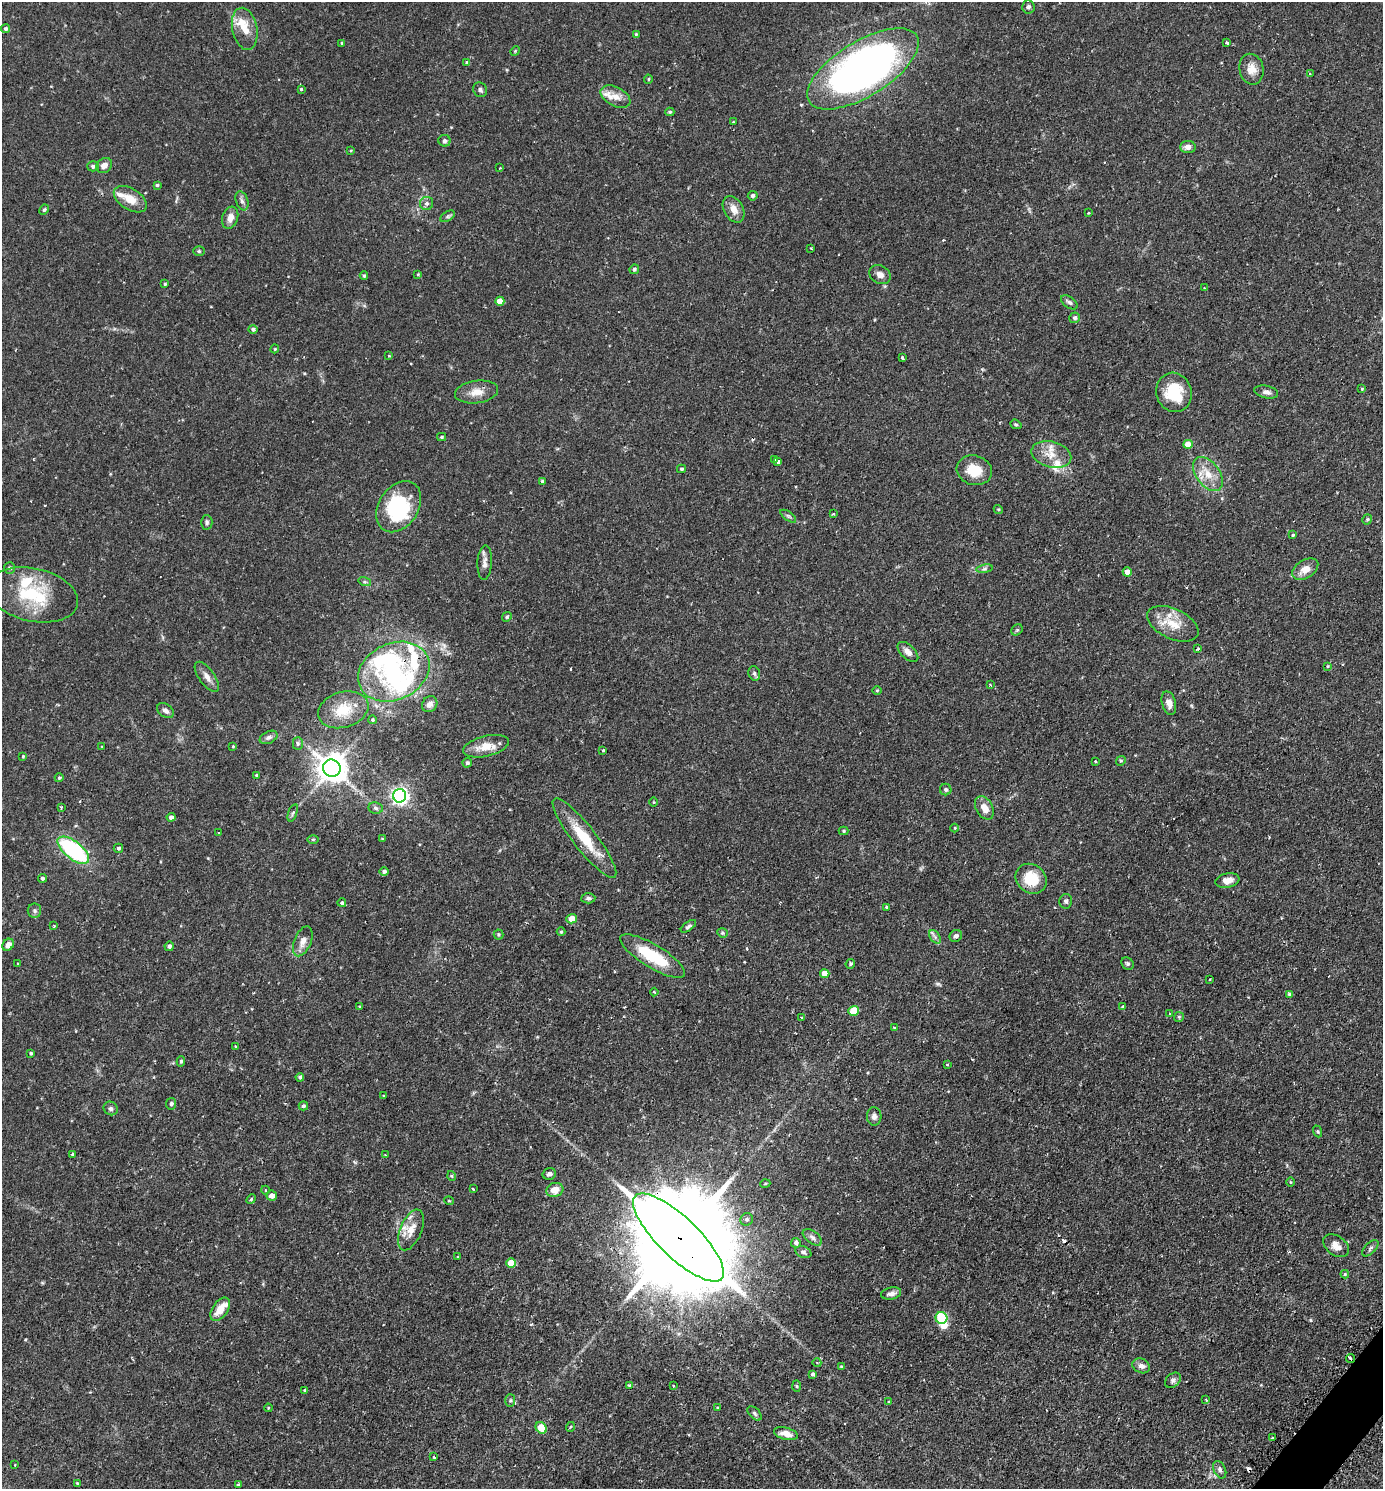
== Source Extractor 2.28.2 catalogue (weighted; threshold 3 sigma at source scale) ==
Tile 6 of 4 x 4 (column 2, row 2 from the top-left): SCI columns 1697-3077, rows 3006-4492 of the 6013 x 6010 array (HDU 1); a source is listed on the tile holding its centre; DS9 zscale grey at full resolution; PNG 1385 x 1491 px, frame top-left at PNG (2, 2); each listed source drawn as its Kron ellipse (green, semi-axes under 4 px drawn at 4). Shown black and unused: <1% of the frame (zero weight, under 2 of 3 exposures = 3% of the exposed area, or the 3 px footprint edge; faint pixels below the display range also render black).
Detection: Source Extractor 2.28.2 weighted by HDU 2 'WHT'; one run over the whole footprint, this tile lists its part. Background 0.106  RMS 0.0055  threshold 0.0245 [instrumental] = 3 sigma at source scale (4.5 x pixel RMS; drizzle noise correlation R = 1.50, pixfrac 1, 0.05/0.05 arcsec/px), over >= 5 px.
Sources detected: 239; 5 inside a brighter object's white glare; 6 cosmic-ray / hot-pixel residue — neither listed nor drawn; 10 inside a brighter listed object's ellipse — not listed separately; the other 218 listed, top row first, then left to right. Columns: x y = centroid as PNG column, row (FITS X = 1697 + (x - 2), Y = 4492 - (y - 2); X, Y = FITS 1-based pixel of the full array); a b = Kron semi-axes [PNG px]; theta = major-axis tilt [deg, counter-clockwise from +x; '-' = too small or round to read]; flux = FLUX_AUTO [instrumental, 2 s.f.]
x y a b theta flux
1028 7 7 6 - 1.3
6 29 4 4 - 1.1
245 29 21 12 -78 8
636 34 3 3 - 0.66
342 43 3 3 - 0.71
1227 43 3 3 - 2.2
515 51 5 4 - 0.51
467 62 3 3 - 0.98
863 69 63 27 32 300
1251 69 15 12 -77 5.6
1310 74 3 2 - 0.67
648 79 4 4 - 0.57
301 89 3 3 - 0.84
480 90 8 6 -52 1.4
615 97 16 9 -27 5.3
670 112 4 4 - 0.73
733 122 3 2 - 0.41
444 141 6 6 - 1.3
1188 147 8 6 1 2.8
351 150 4 3 - 0.47
104 165 9 7 39 3.2
93 166 5 5 - 1.4
500 167 3 2 - 0.46
157 185 4 3 - 0.73
753 196 5 4 - 1.1
130 199 18 10 -32 8.2
242 201 10 6 -69 1.7
427 203 6 6 - 1.6
734 209 14 9 -60 5.2
44 210 5 4 - 0.77
1088 213 3 2 - 0.35
448 216 8 4 31 1.1
230 218 11 8 73 4.1
811 248 3 2 - 0.64
199 251 6 5 - 0.76
634 269 5 4 - 1
418 274 4 4 - 0.46
880 275 11 9 -31 2.9
364 276 4 3 - 0.77
165 284 4 4 - 0.61
1204 288 2 2 - 0.37
500 301 4 4 - 6.6
1069 302 9 5 -36 1.4
1075 318 5 5 - 1.4
253 329 5 4 - 1.3
275 349 4 3 - 0.55
389 356 4 3 - 0.49
902 358 3 2 - 0.71
1362 389 3 3 - 0.72
476 392 22 11 8 6.5
1174 392 20 17 -73 20
1266 392 12 6 -12 2
1016 424 6 4 -20 0.78
442 437 4 3 - 0.71
1188 444 4 4 - 6.5
1051 455 20 13 -15 8.3
774 459 4 3 - 1.2
778 461 4 3 - 1.6
681 469 4 3 - 0.85
974 470 18 14 -15 11
1208 474 19 11 -54 8.8
542 481 4 4 - 0.74
399 507 28 20 57 39
998 509 5 3 - 0.53
833 514 3 3 - 0.91
788 516 9 4 -35 1.1
1367 519 5 4 - 0.63
207 522 7 5 -88 1.1
1293 535 3 3 - 0.6
485 563 17 7 87 2.9
10 568 6 5 - 1.2
985 569 8 4 9 1
1305 569 14 9 32 5.7
1127 572 4 4 - 4.7
365 582 6 4 -18 0.73
33 595 46 26 -12 33
507 617 5 4 - 0.66
1173 624 27 15 -24 12
1017 630 6 5 - 0.82
1198 649 3 3 - 0.65
908 652 13 7 -44 3
1328 666 4 4 - 0.47
394 672 37 28 25 50
754 673 7 5 -75 1.2
207 677 17 8 -54 3.7
990 685 2 2 - 0.51
877 690 5 3 - 0.47
1169 703 12 7 -75 3.5
430 704 8 7 - 2.8
165 710 9 6 -36 2
343 710 26 17 16 13
373 720 4 4 - 0.68
269 737 9 6 26 1.7
298 744 6 5 - 1.1
102 746 3 2 - 0.33
233 746 4 4 - 0.51
486 746 23 10 14 8.6
603 750 3 3 - 0.89
23 756 4 3 - 0.54
1095 761 3 3 - 0.83
1121 761 5 4 - 0.76
467 763 5 4 - 1.1
332 768 9 8 - 790
257 775 4 4 - 0.86
59 778 5 4 - 0.77
946 789 6 5 - 0.97
400 796 6 6 - 200
654 802 5 3 - 0.44
61 807 3 3 - 0.79
376 808 7 5 -6 1.3
984 808 12 8 -62 4.8
293 813 9 4 70 1.1
171 817 4 4 - 1.5
955 828 4 3 - 0.43
843 831 5 4 - 0.67
219 833 3 3 - 0.42
584 838 49 11 -52 20
313 839 6 4 0 0.59
382 839 3 3 - 0.65
118 848 5 4 - 1.1
73 850 19 8 -38 62
384 871 4 4 - 1.3
42 878 4 4 - 0.97
1031 879 16 14 -37 14
1227 880 12 7 10 4
588 898 7 5 4 1.2
1066 901 7 6 - 1.3
342 903 4 4 - 0.88
886 907 3 3 - 1.3
34 911 7 6 - 1.3
571 919 5 4 - 5.3
54 926 4 2 - 0.41
688 926 9 4 35 1.3
561 932 4 4 - 0.5
722 933 5 4 - 0.73
498 934 5 5 - 0.66
956 936 6 5 - 1.4
935 937 7 5 -57 1.4
303 941 16 8 68 4.1
8 945 6 5 - 3.4
169 946 5 4 - 1.2
653 956 37 11 -31 25
18 964 3 2 - 0.58
850 964 5 4 - 0.86
1128 964 7 5 -44 1.1
825 974 5 4 - 5.3
1210 979 3 2 - 0.44
654 992 4 2 - 0.51
1289 994 4 3 - 1.1
1123 1006 4 4 - 1.2
360 1007 3 3 - 0.57
854 1011 5 5 - 17
1170 1014 4 4 - 0.5
1179 1017 5 5 - 0.64
801 1018 3 3 - 0.51
894 1027 4 2 - 0.54
236 1047 3 3 - 0.6
31 1053 4 3 - 0.78
181 1061 5 4 - 0.9
947 1064 3 2 - 0.55
300 1077 4 3 - 1.1
384 1096 3 2 - 0.4
171 1104 6 5 - 1.1
303 1106 5 4 - 0.93
111 1108 7 6 - 1.5
874 1116 9 7 -88 2
1318 1131 6 4 -69 0.64
72 1154 3 3 - 1
386 1155 3 3 - 0.53
549 1174 7 5 16 1.6
452 1176 5 3 - 0.53
1290 1182 5 3 - 0.43
765 1184 5 3 - 0.47
473 1189 3 2 - 0.59
265 1190 4 3 - 0.49
555 1190 8 7 - 5.5
272 1196 5 5 - 3.2
251 1199 5 4 - 0.72
449 1201 5 3 - 0.41
747 1219 6 6 - 1
411 1230 21 10 67 7.4
678 1237 60 20 -44 20000
812 1237 11 6 -37 2
796 1243 5 4 - 1.5
1336 1246 14 9 -35 4
1370 1248 10 5 46 1.3
803 1252 8 5 -23 1.4
458 1257 3 3 - 0.48
511 1263 5 5 - 9.4
1345 1274 4 4 - 0.7
891 1293 10 6 11 2.3
220 1309 13 7 55 7
941 1318 6 5 - 39
1350 1358 4 3 - 4.6
817 1363 4 3 - 0.42
1141 1366 9 7 -26 2.3
842 1367 4 4 - 0.73
813 1374 4 4 - 1.1
1173 1380 9 6 42 1.5
629 1385 4 3 - 0.77
673 1386 3 2 - 0.71
797 1386 6 4 -88 0.61
305 1390 3 3 - 0.81
510 1400 6 5 - 0.85
1206 1400 3 2 - 0.58
889 1401 3 2 - 0.38
268 1408 4 3 - 0.41
718 1408 3 3 - 0.51
755 1413 8 5 -46 1.2
570 1427 5 3 - 0.48
541 1428 6 5 - 12
786 1434 12 6 -15 4.4
1272 1438 3 3 - 1.2
434 1457 3 3 - 0.89
15 1465 2 2 - 0.44
1220 1470 9 6 -63 1.7
77 1483 4 3 - 0.67
238 1484 3 3 - 0.71
Overlapping masked pixels (flux is a lower limit): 2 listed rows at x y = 678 1237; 1350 1358
Isophote crosses this tile's border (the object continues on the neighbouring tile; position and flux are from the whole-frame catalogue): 1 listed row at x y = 863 69